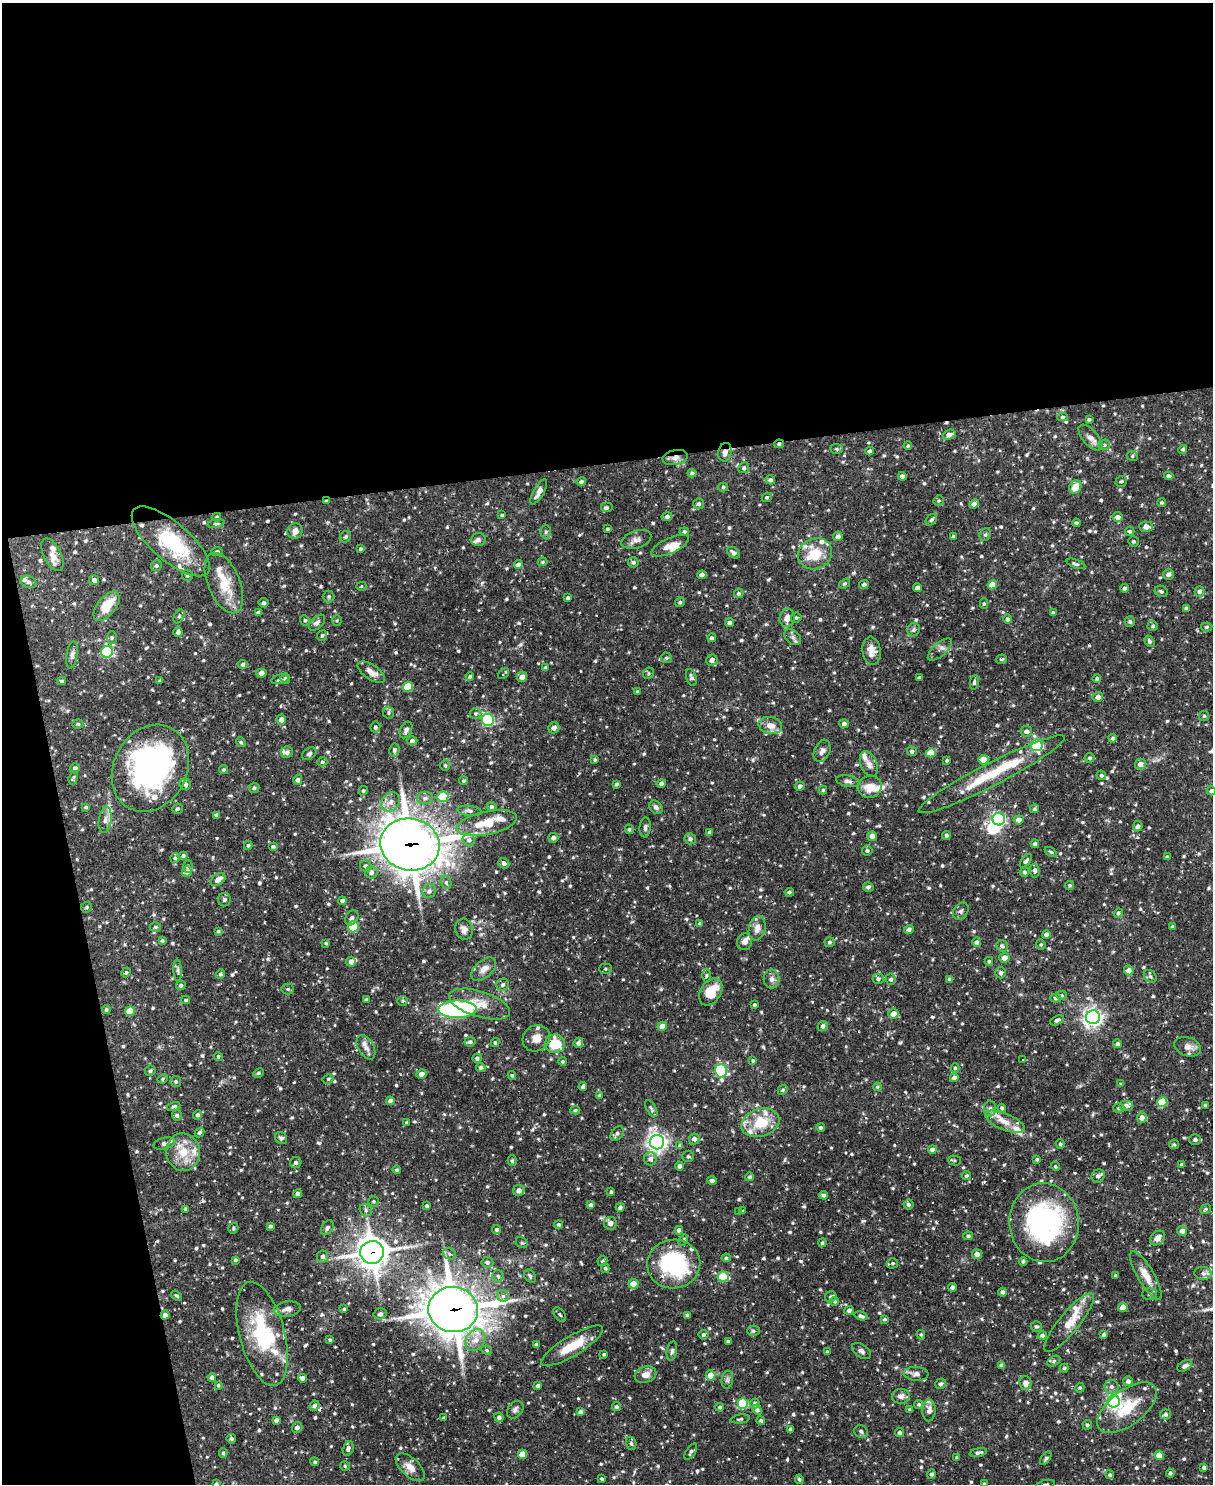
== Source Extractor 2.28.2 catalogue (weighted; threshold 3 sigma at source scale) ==
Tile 1 of 4 x 3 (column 1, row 1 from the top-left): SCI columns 1-1211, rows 3210-4691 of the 4844 x 4825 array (HDU 1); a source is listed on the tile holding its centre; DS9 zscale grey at full resolution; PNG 1215 x 1486 px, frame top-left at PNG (2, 3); each listed source drawn as its Kron ellipse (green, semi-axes under 4 px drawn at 4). Shown black and unused: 36% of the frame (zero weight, under 2 of 3 exposures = <1% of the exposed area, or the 3 px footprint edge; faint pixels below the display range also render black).
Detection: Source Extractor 2.28.2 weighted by HDU 2 'WHT'; one run over the whole footprint, this tile lists its part. Background 0.0908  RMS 0.003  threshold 0.0137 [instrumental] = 3 sigma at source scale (4.5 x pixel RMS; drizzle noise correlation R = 1.50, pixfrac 1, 0.05/0.05 arcsec/px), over >= 5 px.
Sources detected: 920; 5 inside a brighter object's white glare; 3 cosmic-ray / hot-pixel residue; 1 long thin detection or spike segment (spike, bleed or trail) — neither listed nor drawn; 43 inside a brighter listed object's ellipse — not listed separately; of the other 868, all 500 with FLUX_AUTO >= 0.434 (the completeness limit of this list) listed and drawn (368 fainter detections not listed), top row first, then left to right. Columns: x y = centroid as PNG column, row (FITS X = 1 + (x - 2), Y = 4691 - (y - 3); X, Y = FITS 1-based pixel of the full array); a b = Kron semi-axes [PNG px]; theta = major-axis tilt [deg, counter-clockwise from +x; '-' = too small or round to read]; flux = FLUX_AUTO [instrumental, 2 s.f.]
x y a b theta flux
1063 417 5 4 - 0.53
1089 419 4 3 - 0.57
949 435 6 5 - 1.4
1090 437 16 7 -49 1.8
779 444 5 3 - 0.59
1104 445 5 5 - 0.62
908 446 4 4 - 0.48
836 449 6 5 - 0.57
1183 449 4 4 - 0.52
870 451 4 4 - 0.94
725 452 9 6 78 1.7
1132 456 6 5 - 0.47
675 458 13 7 11 1.9
744 468 5 5 - 0.71
692 473 4 4 - 0.71
902 476 4 4 - 1.7
1169 476 5 4 - 0.73
770 480 5 4 - 0.81
1121 481 6 5 - 0.6
581 482 5 4 - 0.79
723 487 5 4 - 0.47
1075 487 7 6 - 3.6
539 492 14 5 61 1.8
767 497 5 4 - 0.5
326 501 4 3 - 0.43
939 501 5 5 - 0.45
1162 502 4 4 - 0.47
699 504 5 5 - 0.79
974 504 5 4 - 1.6
606 508 6 5 - 0.82
502 515 4 3 - 0.47
217 517 4 3 - 0.52
667 517 5 4 - 0.99
1118 517 5 4 - 1.5
931 520 6 5 - 0.58
1076 523 4 4 - 0.54
216 524 9 4 11 0.55
1146 527 7 5 -3 2.3
607 529 4 3 - 0.5
295 531 8 7 - 1.8
1130 531 4 4 - 0.55
546 532 7 5 88 0.58
684 532 4 4 - 0.75
985 534 6 5 - 0.57
838 536 5 4 - 1.2
953 536 3 3 - 0.54
345 537 6 5 - 0.57
636 539 15 8 18 1.8
478 540 7 6 - 0.84
171 541 48 19 -41 24
1133 541 5 5 - 0.57
670 546 20 7 24 3.2
360 549 4 3 - 0.43
217 552 5 4 - 0.58
733 553 7 4 -37 1.1
815 554 17 15 25 7.6
52 555 17 8 -63 2
543 562 5 4 - 0.44
633 562 5 5 - 0.68
1076 564 10 4 -20 0.67
518 565 4 4 - 1.4
156 566 6 5 - 0.61
1169 574 5 5 - 1.4
187 575 5 5 - 0.6
702 575 4 4 - 1.1
94 580 5 5 - 1
28 582 8 6 -19 0.95
224 583 32 16 -67 8.8
845 583 6 4 37 0.49
864 584 5 4 - 0.71
992 585 5 4 - 3.6
361 586 5 4 - 0.46
917 588 4 4 - 1.1
1124 588 4 4 - 0.74
1161 591 7 5 -26 0.68
1200 591 5 5 - 0.92
739 593 5 4 - 0.57
329 596 6 6 - 0.49
568 598 4 3 - 0.7
680 602 5 4 - 0.5
264 603 5 5 - 0.75
984 603 5 4 - 0.49
107 606 17 9 52 7.2
1186 608 4 4 - 0.57
258 612 4 3 - 0.94
1053 613 4 4 - 0.56
179 616 7 5 63 0.56
787 618 9 7 77 2.3
796 618 5 5 - 0.46
1008 619 4 4 - 0.74
305 620 5 4 - 0.47
337 620 5 4 - 0.43
1130 621 5 5 - 0.66
317 623 10 5 44 0.89
729 623 4 4 - 0.94
1153 626 5 5 - 0.65
1207 627 5 4 - 0.52
914 630 7 6 - 0.71
178 632 5 4 - 0.93
322 635 5 5 - 0.55
112 637 6 5 - 0.57
793 637 9 6 -42 1.2
712 638 4 4 - 0.72
1149 641 6 4 -57 0.67
940 649 15 6 41 1.5
871 651 14 9 -83 3.1
107 652 6 5 - 37
72 655 14 5 82 1.2
666 658 5 5 - 0.58
1001 659 5 5 - 0.67
712 660 6 5 - 1.5
243 664 5 4 - 0.89
546 668 4 4 - 0.69
371 672 16 7 -34 2.3
261 673 5 4 - 1.6
648 673 6 5 - 0.48
504 674 6 3 38 0.62
470 676 4 4 - 0.57
522 677 5 5 - 1.8
691 677 8 5 -71 0.92
919 677 3 3 - 0.49
280 679 9 4 13 0.63
285 679 5 5 - 0.84
1097 679 4 4 - 0.52
160 680 3 3 - 0.51
62 681 4 3 - 0.51
974 682 7 4 80 0.6
408 687 5 5 - 10
637 692 4 3 - 0.68
1098 697 5 5 - 1.6
389 713 6 5 - 0.62
476 714 6 5 - 0.66
1204 716 5 5 - 0.54
281 720 5 4 - 1.8
488 720 6 6 - 47
78 724 5 4 - 0.53
844 724 5 4 - 1
770 725 12 8 -13 2.8
375 727 5 5 - 0.74
554 728 6 5 - 1.1
406 730 9 5 65 0.96
1026 731 6 5 - 1.3
1113 738 4 4 - 0.73
412 741 5 4 - 0.91
241 742 5 4 - 0.45
1037 745 6 6 - 37
394 750 7 5 82 0.65
822 751 12 7 66 1.3
912 751 5 4 - 0.78
287 752 6 5 - 0.76
931 753 5 4 - 5.5
309 754 8 5 32 0.73
1090 758 5 5 - 0.64
595 760 3 3 - 0.45
947 760 3 3 - 0.45
984 760 5 4 - 5.5
322 762 5 4 - 0.53
869 764 13 8 -67 2.1
1140 764 5 5 - 1.5
445 765 5 4 - 0.48
75 768 5 5 - 0.95
150 768 45 36 62 68
224 770 4 4 - 0.51
992 774 82 11 27 15
1101 775 5 4 - 0.55
73 778 7 4 73 0.52
298 780 5 4 - 0.88
464 781 4 4 - 0.48
848 781 12 5 -12 1
661 783 5 4 - 0.9
185 784 6 5 - 1.1
617 784 4 3 - 0.53
800 786 4 4 - 1.1
870 787 12 11 - 4
254 788 5 5 - 0.55
823 790 4 4 - 0.55
363 791 5 4 - 0.45
1211 791 5 4 - 0.8
443 797 6 5 - 14
425 798 8 6 8 1
390 802 10 8 48 2.2
86 807 3 3 - 0.49
491 807 5 5 - 0.85
656 807 7 5 -44 1.1
177 809 5 5 - 0.58
1034 809 4 4 - 0.59
469 811 12 5 -7 1
217 815 4 3 - 0.87
999 819 6 6 - 71
105 820 13 6 82 1.7
1019 820 5 4 - 1.9
487 823 30 11 12 8.1
1138 826 5 5 - 0.8
645 827 10 5 86 0.89
629 829 5 4 - 0.56
709 832 4 3 - 0.55
946 835 4 4 - 0.62
872 836 5 4 - 1.7
553 838 5 5 - 1.1
690 839 6 5 - 0.86
469 840 6 5 - 0.89
410 844 30 26 -12 710
1035 844 4 4 - 0.78
248 845 4 4 - 0.53
273 846 5 4 - 0.6
867 851 5 5 - 0.66
1051 852 7 4 -35 0.49
183 856 4 4 - 0.72
1167 857 4 3 - 0.67
175 858 5 4 - 0.53
1026 861 8 4 51 0.8
504 863 6 5 - 1.1
188 866 6 4 85 0.61
366 866 6 5 - 0.79
1035 871 7 4 -85 0.95
187 872 5 5 - 1.5
1025 872 5 4 - 0.64
371 873 6 6 - 1
218 880 8 5 37 2
446 882 7 5 -74 0.68
1070 885 4 4 - 0.47
868 887 5 4 - 0.81
429 891 7 6 - 1
789 892 4 4 - 0.56
224 900 7 6 - 0.76
342 901 4 4 - 1.1
87 907 6 5 - 0.5
961 911 9 7 54 0.96
1118 913 5 4 - 0.68
352 918 8 6 58 1.1
700 923 4 3 - 0.83
155 927 5 4 - 0.46
353 927 5 5 - 16
1173 927 4 3 - 0.84
757 928 12 8 76 2.2
464 929 10 9 - 1.5
909 929 5 4 - 0.9
218 931 4 3 - 0.46
1046 934 4 4 - 1.1
162 940 3 3 - 0.51
745 942 8 7 - 1.5
830 942 5 5 - 0.65
977 942 4 4 - 0.93
326 943 4 3 - 0.44
1041 944 5 4 - 0.44
1002 946 6 5 - 0.99
1004 958 5 5 - 2.2
989 961 4 4 - 0.54
351 962 5 5 - 1.5
484 969 15 8 41 2.2
606 969 6 5 - 0.59
178 970 11 4 -87 0.66
1129 970 5 4 - 2
126 972 5 4 - 0.49
1001 973 5 5 - 0.92
220 974 4 4 - 0.67
706 976 7 3 89 0.49
1150 976 7 5 -45 0.71
772 979 9 8 - 1.3
878 979 5 5 - 0.85
891 979 5 5 - 0.74
950 979 4 4 - 0.83
181 985 5 4 - 0.55
503 985 6 6 - 0.81
288 989 6 5 - 0.49
711 992 15 10 58 9
1061 995 5 4 - 0.46
1055 998 5 4 - 0.61
186 1000 4 3 - 0.54
366 1000 3 3 - 0.73
403 1001 5 5 - 0.47
480 1004 32 13 -17 6.1
754 1005 3 3 - 0.62
458 1009 19 8 1 47
106 1010 5 4 - 0.51
130 1011 5 4 - 7.5
893 1014 5 5 - 2.7
1093 1017 7 7 - 130
1057 1020 7 4 26 0.89
662 1026 4 4 - 3.7
823 1026 5 5 - 1
536 1038 14 12 36 3
470 1042 5 4 - 0.71
495 1042 4 3 - 0.51
578 1043 5 4 - 1.1
555 1044 10 9 - 8.6
1117 1044 4 4 - 0.82
366 1047 13 8 -61 2
1188 1047 14 9 -19 2.5
218 1056 4 4 - 0.47
477 1058 4 4 - 0.91
1022 1059 3 3 - 1.8
563 1061 4 4 - 0.48
753 1061 4 4 - 0.46
481 1067 5 4 - 0.64
955 1068 5 4 - 0.52
150 1071 5 5 - 0.57
721 1071 6 6 - 33
259 1073 6 4 27 0.44
422 1074 5 5 - 1.8
512 1075 4 4 - 0.47
954 1078 4 4 - 1.4
163 1079 5 4 - 0.45
328 1079 6 4 30 0.47
176 1082 5 5 - 0.62
1121 1084 4 4 - 0.47
583 1086 4 3 - 0.68
877 1087 4 3 - 0.47
783 1090 5 4 - 0.5
599 1095 3 3 - 0.44
390 1101 4 4 - 0.98
1162 1102 5 5 - 12
1205 1105 3 3 - 0.54
174 1106 7 4 19 0.6
1126 1106 7 5 0 1.2
990 1108 8 6 -89 1.1
1002 1108 4 4 - 0.71
1119 1108 5 5 - 0.72
651 1109 9 4 -61 0.68
575 1110 5 4 - 0.47
177 1115 5 5 - 0.86
197 1115 5 4 - 0.81
1142 1118 5 5 - 1.9
1005 1122 21 8 -22 4
407 1123 4 4 - 0.46
760 1123 19 14 17 9.7
821 1127 4 4 - 0.54
199 1133 5 4 - 0.65
617 1134 8 5 56 0.89
281 1138 6 5 - 0.84
694 1139 5 5 - 1.3
1195 1140 6 5 - 0.99
657 1142 7 7 - 140
164 1144 11 6 13 1.3
1060 1144 5 4 - 0.51
1174 1144 5 5 - 0.46
680 1145 4 4 - 0.67
932 1150 4 4 - 1.6
183 1152 19 17 -87 6.9
688 1156 6 5 - 0.62
650 1159 6 6 - 1.3
1037 1159 4 3 - 0.52
955 1160 6 5 - 0.48
512 1161 5 4 - 0.63
296 1163 6 5 - 0.87
1181 1164 4 3 - 0.56
680 1166 4 4 - 1.1
1055 1166 4 4 - 0.48
397 1170 4 4 - 0.57
966 1176 5 4 - 0.53
1098 1176 7 6 - 1.2
750 1177 4 4 - 0.61
712 1181 5 4 - 0.88
519 1190 5 5 - 1.6
611 1192 4 3 - 0.46
298 1194 4 4 - 1.3
824 1195 4 4 - 0.71
374 1201 5 5 - 0.5
591 1205 4 3 - 0.91
908 1205 5 5 - 0.8
427 1206 4 3 - 0.7
620 1207 4 4 - 0.98
186 1209 4 4 - 0.53
1206 1209 6 4 25 0.54
366 1210 7 5 -49 0.7
743 1210 3 3 - 0.76
738 1212 3 3 - 4.3
610 1223 6 6 - 1.5
1044 1223 39 35 -85 54
558 1225 4 4 - 0.54
270 1226 4 3 - 0.69
233 1228 5 4 - 0.45
327 1228 8 5 57 0.85
497 1229 4 4 - 0.79
679 1230 4 4 - 1.4
1182 1231 5 5 - 1.5
968 1236 5 4 - 0.54
1157 1238 8 6 41 2
683 1240 6 4 58 0.65
522 1243 6 5 - 0.53
822 1243 4 4 - 0.5
372 1252 12 11 - 430
449 1254 7 5 -21 0.78
977 1254 5 5 - 1.5
323 1256 6 5 - 0.99
726 1258 4 4 - 0.61
235 1260 3 3 - 0.49
602 1261 5 5 - 0.64
1023 1261 4 4 - 0.64
487 1262 6 5 - 0.86
892 1263 6 5 - 0.52
674 1264 26 24 8 30
605 1268 5 4 - 0.46
1203 1273 8 6 -8 1.3
1146 1275 28 8 -60 4.3
498 1276 6 5 - 0.61
530 1276 7 5 -54 0.69
1115 1276 3 3 - 0.67
723 1277 5 5 - 13
634 1284 5 4 - 4.5
952 1287 4 4 - 0.69
1003 1292 4 4 - 0.81
1150 1294 7 5 -1 0.66
177 1296 6 4 -38 0.45
503 1296 6 5 - 1
831 1297 6 5 - 0.74
835 1301 4 4 - 0.46
1123 1307 4 4 - 4.3
287 1309 14 7 8 1.7
344 1309 4 4 - 0.46
453 1310 25 22 -8 710
849 1310 5 4 - 1
380 1314 6 5 - 0.77
165 1315 4 4 - 1.4
560 1315 8 5 -52 0.61
687 1315 4 3 - 0.61
861 1316 7 4 -18 0.84
884 1319 4 3 - 0.57
1069 1323 37 10 51 7.1
1036 1327 5 5 - 0.58
753 1331 6 5 - 0.61
262 1334 53 22 -75 24
704 1335 5 5 - 0.75
921 1335 5 4 - 0.44
1042 1335 4 4 - 0.94
1104 1335 4 4 - 0.7
330 1340 4 4 - 0.54
475 1340 12 9 57 2.9
728 1342 3 3 - 0.54
536 1344 3 3 - 0.67
572 1346 35 10 31 8.7
487 1350 5 4 - 0.44
672 1351 10 5 79 0.74
861 1351 11 6 -36 1.2
827 1352 3 3 - 0.55
604 1354 4 3 - 0.55
1054 1361 7 4 28 0.58
1002 1365 4 3 - 1.1
1185 1366 8 5 30 1
1064 1368 4 4 - 0.47
916 1374 12 7 -5 1.4
645 1375 11 8 19 2.2
710 1375 5 5 - 3.2
212 1377 4 4 - 0.96
303 1378 4 4 - 1.4
727 1380 9 5 85 0.78
1128 1381 5 5 - 1.1
1025 1383 7 6 - 2
941 1384 5 5 - 0.89
218 1385 3 3 - 0.45
538 1386 4 3 - 0.81
1111 1387 7 6 - 1
1080 1388 5 4 - 0.58
901 1396 9 7 4 1.4
1114 1401 6 6 - 83
743 1404 5 5 - 16
755 1404 5 4 - 1
919 1405 4 4 - 0.53
315 1406 5 4 - 0.79
616 1407 4 4 - 0.72
720 1407 4 4 - 0.54
1127 1408 35 17 37 12
515 1410 9 7 53 1.1
757 1410 5 4 - 0.89
910 1410 4 4 - 0.53
929 1410 11 6 87 1.7
581 1412 4 4 - 1.5
1165 1414 5 5 - 0.82
499 1417 5 4 - 0.9
444 1418 4 4 - 0.56
740 1419 9 4 8 0.57
276 1420 4 4 - 1.1
761 1421 4 4 - 0.51
1087 1425 5 4 - 0.59
297 1427 5 5 - 1.1
790 1429 4 3 - 0.77
861 1431 7 6 - 0.79
900 1433 4 4 - 0.82
231 1439 5 4 - 0.78
631 1443 7 5 -72 0.57
348 1448 8 5 75 1.1
691 1452 9 4 57 0.81
223 1453 4 4 - 0.51
978 1453 9 4 11 0.88
522 1454 4 4 - 5.2
1159 1455 4 4 - 4.1
957 1457 4 3 - 0.46
1046 1458 8 4 54 0.51
315 1462 4 4 - 0.5
345 1466 5 5 - 0.44
410 1467 18 9 -43 3.2
1204 1467 4 4 - 0.74
1170 1473 4 4 - 0.63
931 1474 5 4 - 0.75
1110 1475 4 4 - 0.59
602 1479 4 3 - 0.88
799 1479 5 4 - 0.51
216 1484 4 4 - 0.46
984 1484 4 3 - 0.55
1045 1484 10 3 13 0.63
Overlapping masked pixels (flux is a lower limit): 9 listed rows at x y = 779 444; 725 452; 675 458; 326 501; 410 844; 1044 1223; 372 1252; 453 1310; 165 1315
Isophote crosses this tile's border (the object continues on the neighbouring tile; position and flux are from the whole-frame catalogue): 4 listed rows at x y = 1211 791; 216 1484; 984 1484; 1045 1484